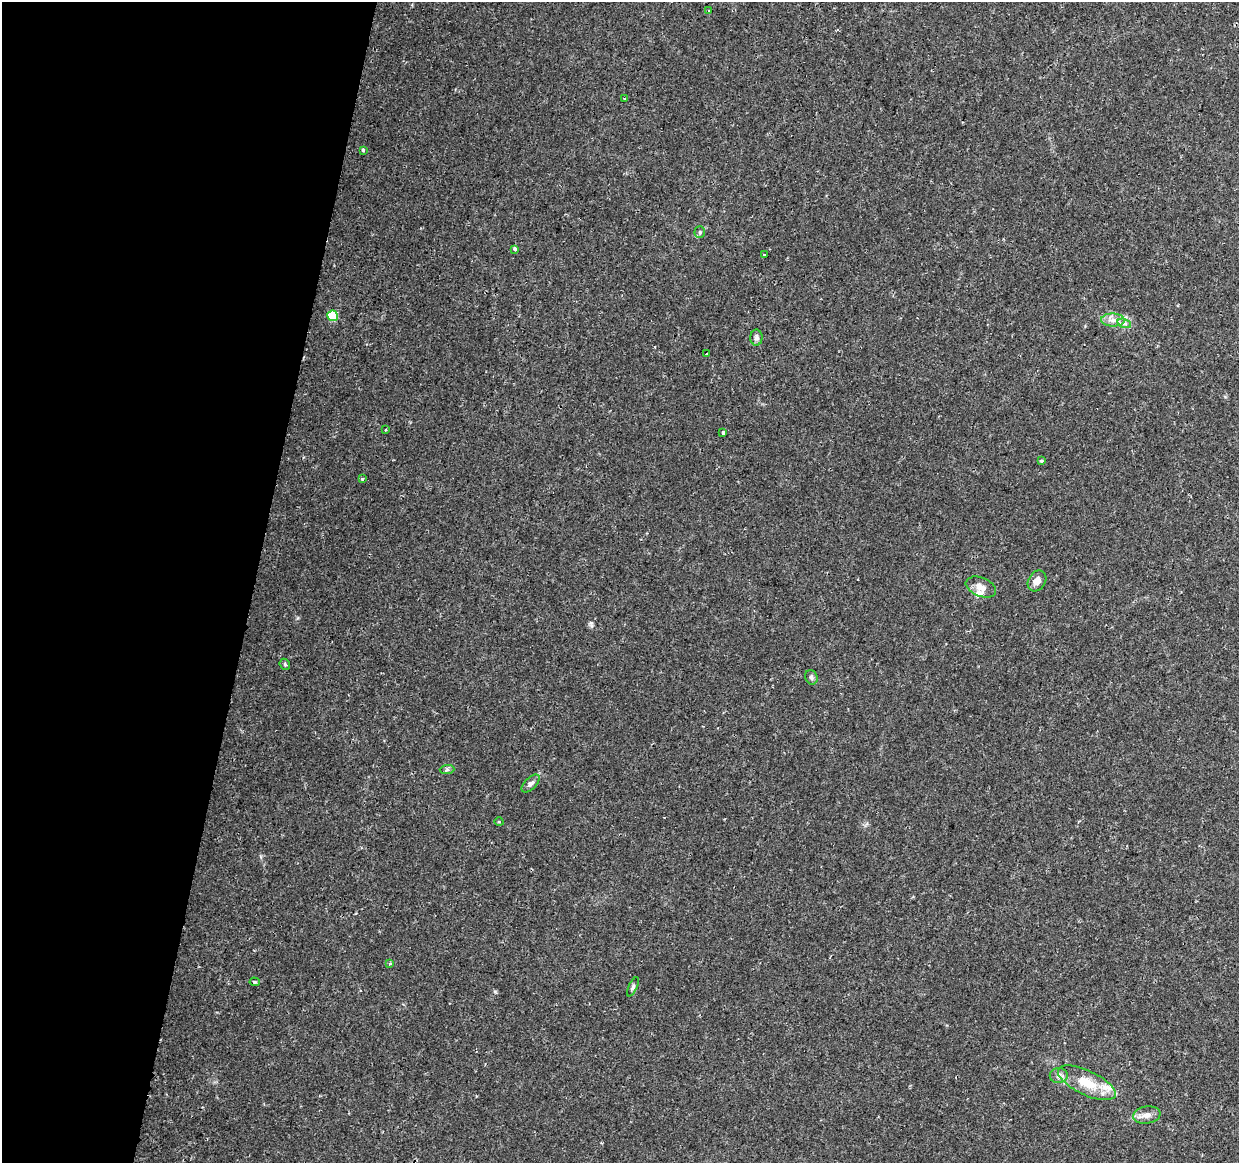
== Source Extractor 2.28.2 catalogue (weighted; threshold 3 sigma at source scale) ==
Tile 9 of 4 x 4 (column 1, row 3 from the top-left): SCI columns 19-1255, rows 1494-2654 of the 4976 x 5248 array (HDU 1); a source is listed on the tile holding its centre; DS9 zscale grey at full resolution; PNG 1241 x 1165 px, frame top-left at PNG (2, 2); each listed source drawn as its Kron ellipse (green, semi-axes under 4 px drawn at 4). Shown black and unused: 20% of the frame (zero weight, under 2 of 3 exposures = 3% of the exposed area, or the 3 px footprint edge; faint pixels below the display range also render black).
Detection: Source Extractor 2.28.2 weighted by HDU 2 'WHT'; one run over the whole footprint, this tile lists its part. Background 0.0332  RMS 0.0032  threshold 0.0145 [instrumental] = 3 sigma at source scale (4.5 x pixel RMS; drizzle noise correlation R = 1.50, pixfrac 1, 0.0396/0.0396 arcsec/px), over >= 5 px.
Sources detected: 31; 1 cosmic-ray / hot-pixel residue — neither listed nor drawn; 2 inside a brighter listed object's ellipse — not listed separately; the other 28 listed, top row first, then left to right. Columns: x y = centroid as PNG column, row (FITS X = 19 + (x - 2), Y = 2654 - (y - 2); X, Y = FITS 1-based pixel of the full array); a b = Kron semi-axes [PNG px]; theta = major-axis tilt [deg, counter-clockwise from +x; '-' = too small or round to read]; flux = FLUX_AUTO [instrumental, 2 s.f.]
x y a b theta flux
708 11 3 2 - 0.33
624 98 3 2 - 0.26
363 150 3 3 - 1.4
700 232 5 5 - 0.47
515 249 4 3 - 0.85
764 255 3 3 - 0.65
333 316 5 5 - 14
1113 320 12 6 -1 1.9
1124 323 7 4 -19 0.81
756 338 8 6 -89 0.85
707 354 3 3 - 1
385 430 4 2 - 0.28
723 433 3 3 - 8.7
1041 461 3 3 - 0.57
362 479 3 3 - 0.62
1037 581 11 8 58 1.9
981 587 16 9 -22 2.4
285 664 6 4 -48 0.45
811 677 7 6 - 0.76
447 769 7 4 2 0.62
531 784 11 5 45 1.2
499 822 4 3 - 0.33
390 964 3 3 - 0.48
255 982 5 4 - 0.43
633 987 10 3 65 0.59
1059 1075 9 7 2 1.4
1087 1083 31 12 -25 8.7
1147 1115 14 8 7 2.1